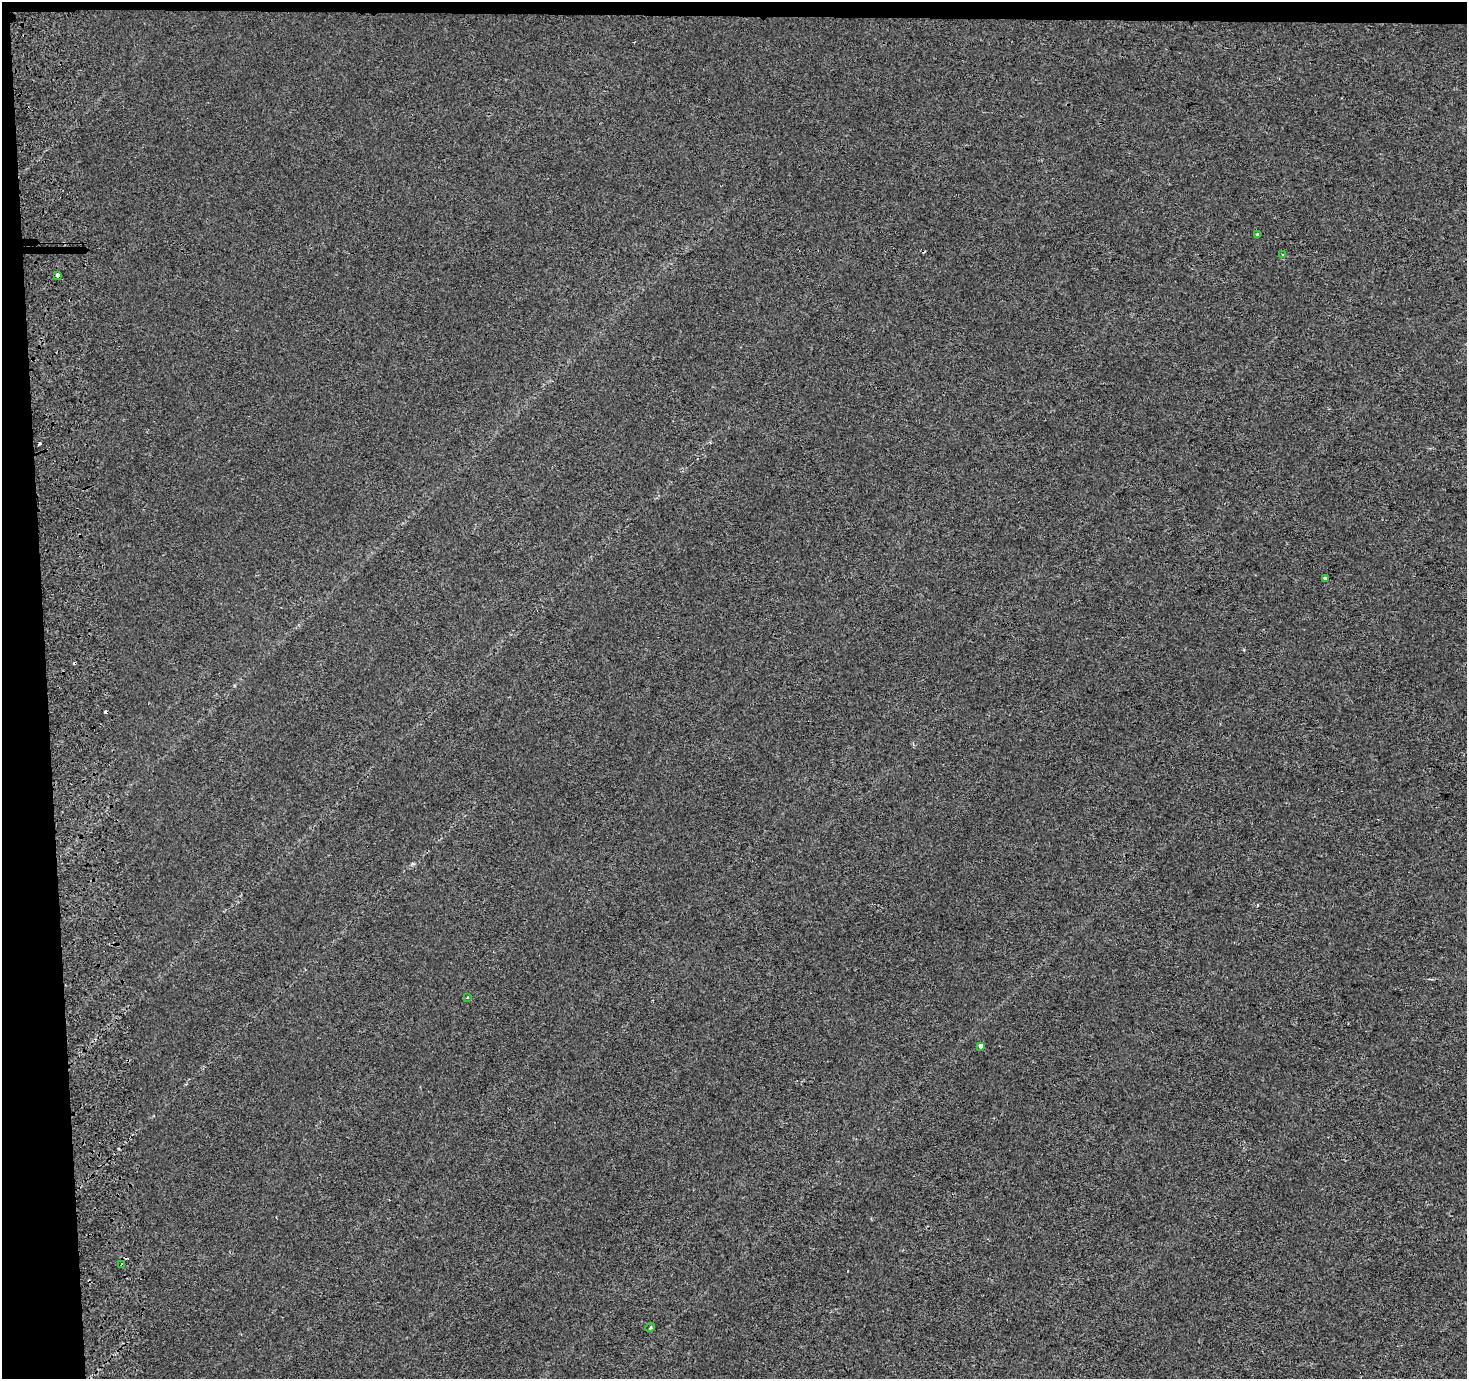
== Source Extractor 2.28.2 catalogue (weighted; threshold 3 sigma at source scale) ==
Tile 1 of 3 x 3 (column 1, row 1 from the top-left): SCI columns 1-1465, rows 2756-4132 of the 4459 x 4133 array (HDU 1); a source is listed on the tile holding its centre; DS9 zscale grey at full resolution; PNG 1469 x 1381 px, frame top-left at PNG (2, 2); each listed source drawn as its Kron ellipse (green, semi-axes under 4 px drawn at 4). Shown black and unused: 4% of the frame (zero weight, under 2 of 3 exposures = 3% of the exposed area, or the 3 px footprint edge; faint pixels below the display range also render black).
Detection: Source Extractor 2.28.2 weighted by HDU 2 'WHT'; one run over the whole footprint, this tile lists its part. Background 0.00112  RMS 0.0055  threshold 0.0247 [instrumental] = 3 sigma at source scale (4.5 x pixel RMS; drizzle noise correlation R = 1.50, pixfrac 1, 0.0396/0.0396 arcsec/px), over >= 5 px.
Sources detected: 13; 5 cosmic-ray / hot-pixel residue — neither listed nor drawn; the other 8 listed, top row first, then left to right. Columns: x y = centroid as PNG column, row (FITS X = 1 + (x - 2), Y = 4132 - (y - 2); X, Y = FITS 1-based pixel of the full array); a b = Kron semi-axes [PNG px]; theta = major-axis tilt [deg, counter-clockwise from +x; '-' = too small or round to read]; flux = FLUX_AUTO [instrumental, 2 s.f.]
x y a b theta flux
1258 235 3 3 - 3.3
1283 255 3 3 - 0.59
57 276 4 3 - 6.2
1325 578 3 2 - 1.1
467 998 3 2 - 0.76
980 1046 4 3 - 3.3
122 1265 3 3 - 6.8
650 1328 5 3 - 0.59
Overlapping masked pixels (flux is a lower limit): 2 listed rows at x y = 57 276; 122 1265